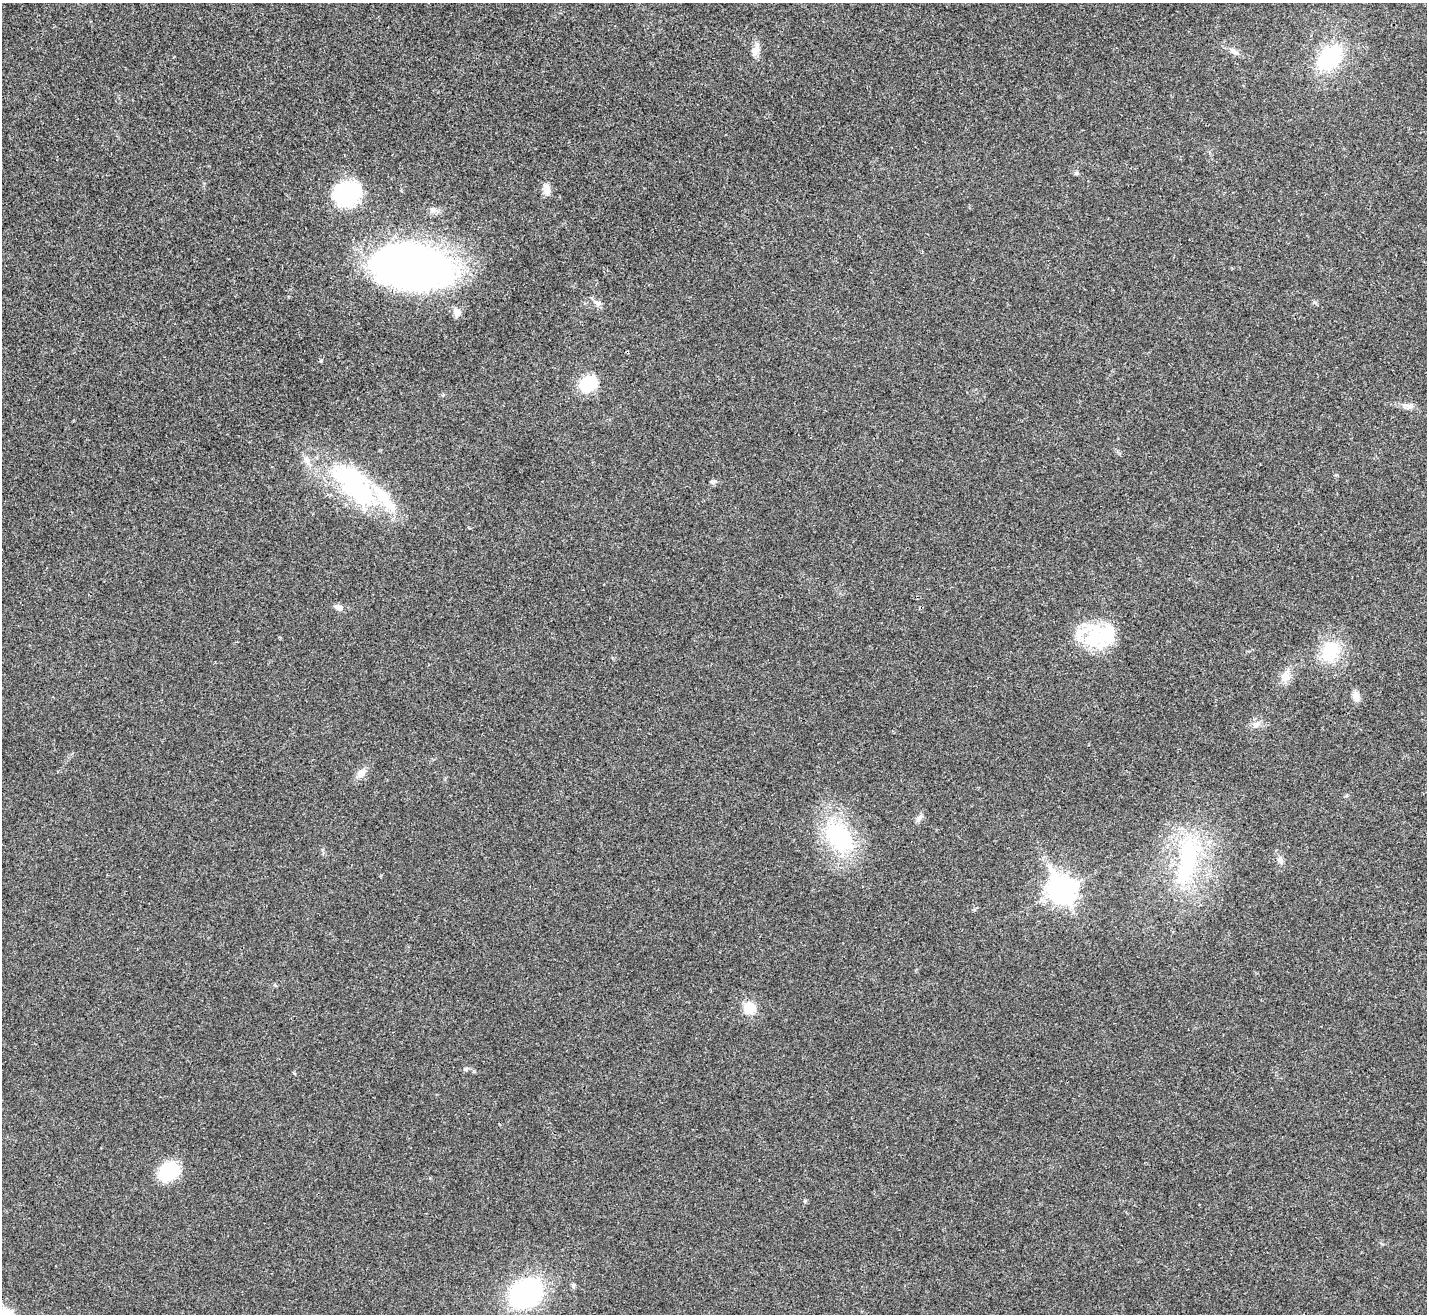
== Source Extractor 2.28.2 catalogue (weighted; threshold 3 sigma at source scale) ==
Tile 10 of 4 x 4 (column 2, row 3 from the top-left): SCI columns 1427-2851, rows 1469-2780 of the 5705 x 5696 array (HDU 1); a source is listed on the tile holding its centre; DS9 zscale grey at full resolution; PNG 1429 x 1316 px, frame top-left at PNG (2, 3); no overlay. Shown black and unused: <1% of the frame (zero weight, under 3 of 4 exposures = <1% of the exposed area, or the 3 px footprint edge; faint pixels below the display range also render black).
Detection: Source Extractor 2.28.2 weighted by HDU 2 'WHT'; one run over the whole footprint, this tile lists its part. Background 0.0219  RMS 0.0042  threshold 0.0191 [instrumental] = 3 sigma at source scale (4.5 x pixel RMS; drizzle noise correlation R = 1.50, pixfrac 1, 0.05/0.05 arcsec/px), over >= 5 px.
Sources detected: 38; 2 inside a brighter object's white glare — not listed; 4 inside a brighter listed object's ellipse — not listed separately; the other 32 listed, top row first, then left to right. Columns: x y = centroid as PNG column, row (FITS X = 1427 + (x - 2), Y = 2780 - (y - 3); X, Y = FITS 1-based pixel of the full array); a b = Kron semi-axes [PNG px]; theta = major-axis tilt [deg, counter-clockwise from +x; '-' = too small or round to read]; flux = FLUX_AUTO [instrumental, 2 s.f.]
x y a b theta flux
755 50 21 8 61 2.9
1234 51 14 6 -41 2
1330 58 24 16 46 38
1076 173 6 5 - 0.76
547 189 12 8 -74 3.6
347 194 20 16 11 56
433 210 9 7 -21 1.7
411 266 58 31 -8 340
597 303 13 7 -37 1.9
457 312 12 10 -56 2.6
321 361 5 4 - 0.5
589 383 16 12 46 20
1408 407 7 4 -86 0.9
712 481 8 4 8 0.76
355 485 89 29 -37 57
338 607 12 7 -10 1.8
1095 635 39 26 85 23
1330 652 29 23 67 16
1285 676 13 12 - 3.8
1356 696 12 8 -76 3
1257 724 14 6 25 2.1
361 773 14 9 38 3
920 817 9 5 54 1.3
839 837 43 27 -43 41
1280 859 9 8 - 1.5
1187 862 73 22 79 46
1061 890 11 9 -60 380
750 1008 14 14 - 7.2
465 1069 7 5 20 0.8
169 1171 18 14 44 24
573 1286 6 5 - 0.74
525 1293 30 25 31 71
Unlisted compact peaks at least as high as the median listed source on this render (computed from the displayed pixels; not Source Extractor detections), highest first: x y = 805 1201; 1314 302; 294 1073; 1347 795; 443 395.